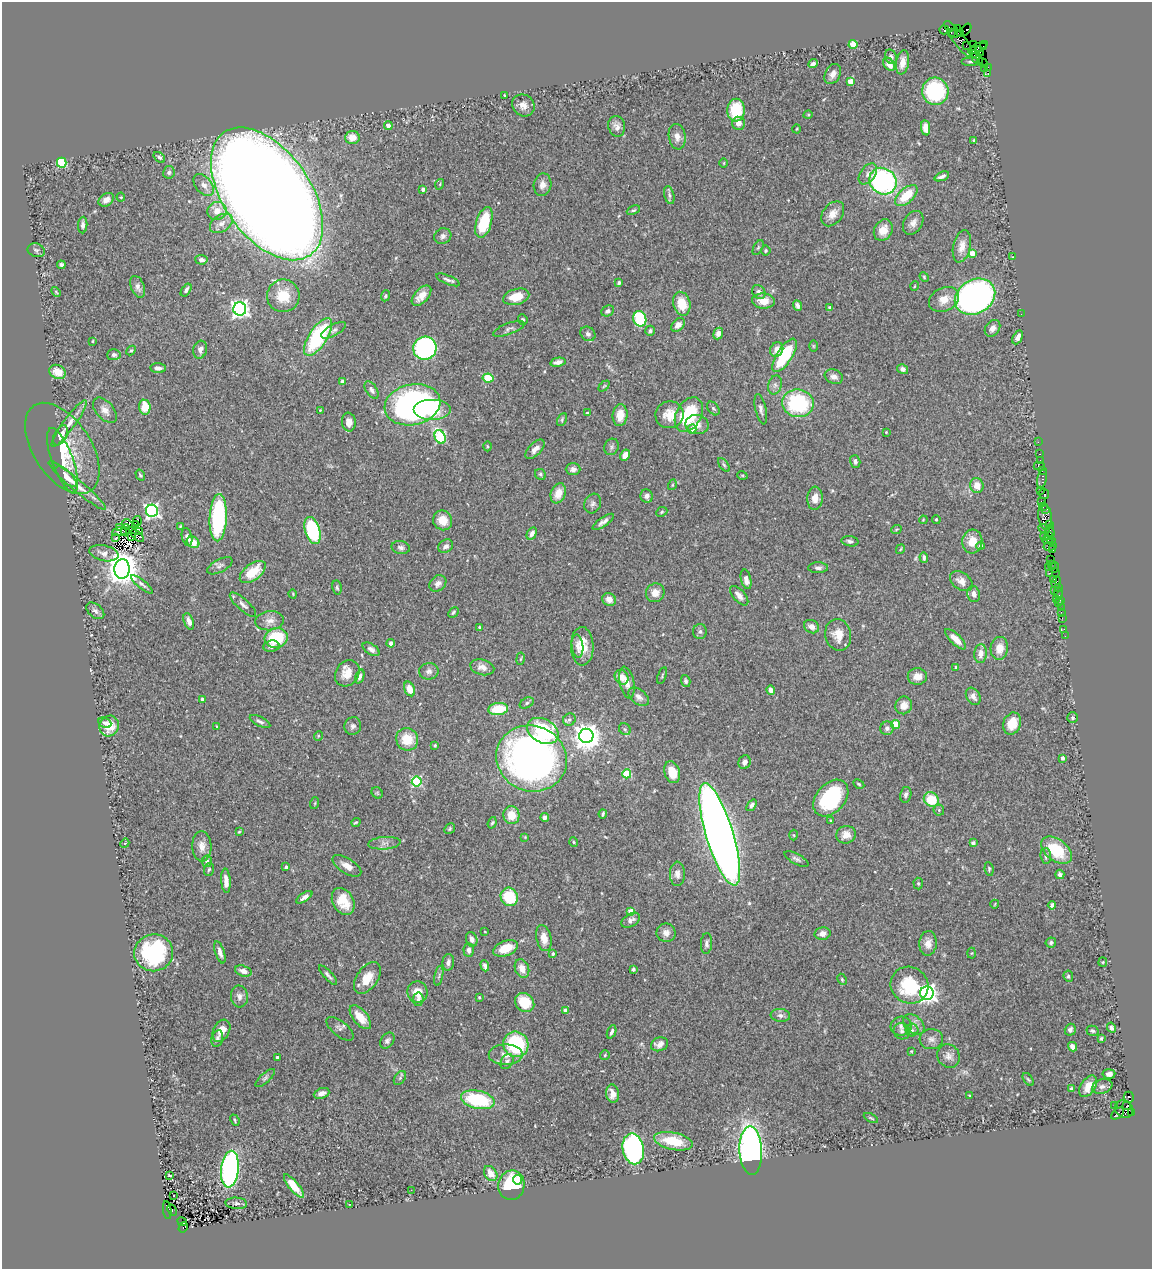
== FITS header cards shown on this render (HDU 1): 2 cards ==
NAXIS1  =                 1150
NAXIS2  =                 1267

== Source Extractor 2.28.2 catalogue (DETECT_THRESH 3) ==
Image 1150 x 1267 px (HDU 1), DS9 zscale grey, 1 PNG px = 1 image px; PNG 1154 x 1271 px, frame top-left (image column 1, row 1267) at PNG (2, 2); each listed source drawn as its Kron ellipse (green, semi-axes under 4 px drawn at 4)
Background 0.581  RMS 0.032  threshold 0.0948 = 3 sigma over >= 5 px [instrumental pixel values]
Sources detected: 445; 1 with non-positive FLUX_AUTO (blend fragments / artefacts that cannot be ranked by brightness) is neither listed nor drawn; the other 444 listed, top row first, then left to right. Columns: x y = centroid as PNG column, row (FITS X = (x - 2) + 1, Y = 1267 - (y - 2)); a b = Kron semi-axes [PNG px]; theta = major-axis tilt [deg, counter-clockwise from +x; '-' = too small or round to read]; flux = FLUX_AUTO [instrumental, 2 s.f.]
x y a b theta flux
957 28 2 2 - 3.8
944 30 5 4 - 91
966 30 7 3 53 160
951 33 3 2 - 350
955 34 6 3 14 150
960 34 3 3 - 420
959 39 22 6 -53 360
853 44 4 4 - 43
973 45 3 2 - 25
966 46 2 2 - 27
983 46 3 3 - 60
978 47 11 3 26 410
980 51 5 3 - 44
974 53 3 3 - 300
891 57 7 5 -69 6.5
976 57 8 4 -54 210
902 62 12 6 80 20
971 62 9 3 0 3.5
983 63 6 2 -42 29
813 64 5 3 - 6
889 64 7 5 -50 17
984 68 2 2 - 11
988 68 4 3 - 32
988 73 4 3 - 18
833 74 11 7 61 13
850 81 4 4 - 25
935 91 13 13 - 180
504 95 3 2 - 1.6
523 105 12 10 -42 15
736 110 11 8 86 79
808 115 5 3 - 1.9
738 123 6 6 - 13
388 125 4 3 - 20
617 126 10 8 -76 11
925 128 8 4 -83 20
797 129 4 3 - 1.8
352 137 7 6 - 23
677 137 13 8 -81 16
974 140 3 3 - 3.1
159 157 7 4 -37 4.4
62 163 5 5 - 160
724 163 4 3 - 1.7
169 172 6 5 - 5
868 174 12 7 54 11
942 176 7 3 22 7.6
883 181 14 12 -39 370
440 184 5 3 - 2.3
204 185 13 8 -50 15
542 185 11 9 79 15
423 189 4 3 - 5.8
267 194 75 43 -55 10000
669 195 9 5 -77 5.7
906 196 14 7 42 52
121 197 4 4 - 2.2
106 200 8 6 33 13
633 210 7 4 24 3.5
217 211 10 9 - 23
833 214 14 9 52 20
484 222 16 7 73 82
221 223 12 8 33 16
913 223 13 9 59 13
83 225 8 4 86 7.6
883 230 11 9 62 24
443 236 9 7 26 8
962 246 16 8 77 21
758 248 8 4 63 3.4
36 250 9 6 -21 5.5
766 251 5 5 - 3
972 253 4 4 - 28
1013 257 3 2 - 1.2
201 260 6 5 - 9.4
61 265 4 3 - 4.7
924 277 5 4 - 2.4
448 280 12 4 -23 7.1
619 283 4 3 - 3.7
915 286 5 3 - 1.7
138 287 11 6 -70 9.6
186 290 7 4 56 6.5
56 292 6 3 -47 2.2
759 292 8 6 -55 8.2
283 296 16 16 - 56
385 296 5 4 - 3.6
421 296 12 7 47 24
516 297 13 8 15 34
975 297 21 17 31 890
944 299 16 11 26 30
763 301 11 7 -4 27
682 304 12 8 -75 47
797 305 5 4 - 6.1
830 308 4 3 - 5.7
240 309 6 6 - 900
608 311 6 5 - 7.3
1021 314 2 2 - 3.8
523 319 5 4 - 3.7
640 319 8 6 -74 120
678 325 8 5 46 13
992 328 9 7 54 13
509 329 16 5 20 7.9
334 330 14 5 29 8
650 331 5 4 - 4.2
718 333 6 5 - 10
588 334 8 6 -40 7.5
318 337 22 9 57 220
1018 337 7 4 63 13
92 341 3 2 - 1.9
813 346 6 3 -90 2
425 348 12 11 - 430
777 349 7 6 - 17
131 350 5 4 - 3
200 350 9 7 74 9.7
114 355 6 5 - 5.7
784 355 19 7 57 130
558 362 8 4 11 12
158 368 8 5 -5 9.3
902 369 5 5 - 6.5
57 372 8 7 - 35
834 377 9 7 -21 11
488 378 5 4 - 82
342 382 4 3 - 19
775 385 10 7 76 8.2
604 386 6 4 45 2.8
372 390 10 5 -57 7.4
798 403 16 13 -7 190
412 405 28 20 12 720
145 407 7 5 -84 45
713 408 8 5 -50 4.4
761 409 15 5 -77 8.8
105 410 15 8 -49 15
320 410 3 3 - 1.5
432 410 18 10 0 71
587 413 3 3 - 2.7
689 414 18 12 61 140
620 415 11 7 84 31
669 415 14 13 - 31
562 420 7 4 65 3.5
349 422 9 7 -82 12
69 424 28 6 54 20
697 425 11 9 -12 18
692 429 5 4 - 19
886 432 4 4 - 1.8
60 435 11 6 62 19
440 437 7 5 -65 200
1038 442 2 2 - 14
487 446 5 3 - 2.2
612 447 8 7 - 5.4
62 448 51 29 -56 93
535 449 12 6 45 12
1040 454 3 2 - 34
625 455 6 4 62 17
62 460 34 10 -70 31
1040 460 2 2 - 21
855 461 6 5 - 6.7
724 465 8 4 -54 4
1039 466 6 3 1 73
573 469 7 6 - 7.8
1042 470 3 2 - 46
540 474 6 5 - 4.2
140 475 6 4 -59 3.8
742 475 5 3 - 2.1
66 477 14 5 -43 22
1042 479 10 4 75 98
77 485 37 6 -40 28
672 485 5 3 - 1.9
977 485 7 6 - 22
1040 490 3 2 - 47
558 493 10 7 68 26
1044 494 5 5 - 54
647 496 7 6 - 9.5
815 498 11 7 87 19
1041 501 2 2 - 61
593 504 10 8 63 8.2
1043 506 3 2 - 28
1046 509 4 2 - 36
152 511 6 6 - 550
662 512 6 4 23 3
1045 517 13 7 -82 490
218 518 24 8 87 260
936 519 4 3 - 3.2
443 520 10 9 - 29
923 520 4 3 - 1.7
137 521 5 2 - 5.1
603 522 12 4 34 9
127 524 5 4 - 0.79
136 524 4 2 - 0.081
1049 524 3 2 - 19
180 526 4 3 - 2.2
120 527 3 2 - 1.2
1044 529 6 3 -28 72
125 530 5 2 - 0.27
896 530 5 3 - 2.1
312 531 14 7 -74 190
1050 531 7 3 -75 94
120 532 7 4 5 4.6
140 532 3 2 - 10
532 534 7 4 61 10
1048 535 4 3 - 83
137 536 8 4 -41 8.9
1045 536 4 3 - 110
132 537 4 2 - 2.6
187 537 9 5 -77 6.8
116 538 3 2 - 1.6
1047 540 5 3 - 91
850 541 8 5 -10 5.7
972 541 12 10 84 31
1051 541 4 3 - 27
193 542 7 5 -39 29
446 546 8 6 32 7.8
981 546 4 4 - 8.4
1050 546 6 3 12 110
401 548 9 6 -12 7
900 549 5 3 - 2.3
1052 550 4 3 - 59
104 553 15 8 -13 16
924 558 5 3 - 4.3
1051 559 2 2 - 22
1052 564 3 3 - 34
220 566 14 6 28 8.1
1048 567 3 2 - 59
1055 567 5 3 - 64
818 568 10 5 1 6.9
122 569 10 7 85 4500
253 572 15 8 37 54
1056 572 3 2 - 25
1049 573 3 2 - 100
746 579 10 5 -77 13
1054 579 3 2 - 53
961 581 12 8 -36 17
1056 582 6 4 57 80
438 583 9 7 41 12
142 584 13 4 -39 6.6
337 587 7 4 -81 3.8
1058 588 2 2 - 17
1054 590 2 2 - 270
655 593 10 9 - 20
1058 593 6 2 -72 34
293 594 4 3 - 1.7
974 594 8 6 -76 10
739 596 12 6 -48 11
609 599 7 6 - 17
1057 599 3 2 - 11
1060 600 3 3 - 10
1058 603 2 2 - 7.3
243 605 17 5 -42 10
1061 607 3 2 - 37
95 611 10 6 -39 7.5
453 612 6 4 46 3.2
1061 612 2 2 - 8.8
1062 618 2 2 - 14
189 621 8 4 -69 13
270 621 14 9 6 15
479 627 3 3 - 2.8
811 627 8 6 -28 11
1064 629 2 2 - 8.4
700 632 7 7 - 6.1
838 635 16 12 -77 29
1065 636 2 2 - 3.3
276 638 11 9 15 98
956 639 13 5 -44 28
391 643 4 4 - 8.3
271 646 8 5 9 7.1
577 646 12 5 -83 10
582 646 19 11 -89 42
999 648 11 8 84 25
371 649 9 5 -34 9.5
981 654 9 6 84 18
521 659 6 3 81 2.3
482 667 12 7 -14 16
956 667 4 3 - 3.8
429 671 9 8 - 9
347 673 14 11 54 27
662 676 9 3 72 2.5
360 677 7 4 70 7.5
622 677 8 6 -52 23
917 677 9 8 - 21
686 681 6 4 -73 6.3
627 683 16 7 -79 16
409 689 8 5 -65 25
771 690 5 4 - 11
973 696 9 6 -57 9.3
639 697 12 7 -40 12
202 699 3 3 - 7.5
527 703 7 5 28 4.3
904 705 9 8 - 18
498 709 10 6 7 71
1073 718 5 5 - 3.7
569 720 6 6 - 6.2
260 722 11 4 -27 6.9
105 723 7 5 -25 4.5
1012 724 11 8 70 30
895 725 4 4 - 50
109 726 10 9 - 28
217 726 4 3 - 1.9
353 726 9 8 - 7.2
887 728 7 6 - 7.1
625 729 6 5 - 4
543 731 17 12 -28 180
318 736 5 3 - 1.9
586 736 7 7 - 2400
407 739 11 10 - 47
435 745 3 3 - 2.6
531 758 36 32 -24 1100
1062 758 3 3 - 10
745 762 7 6 - 8.4
672 772 11 7 -72 32
627 774 4 4 - 100
417 781 5 5 - 190
859 784 6 4 -28 2.6
377 793 6 5 - 3.1
906 795 8 5 76 6.9
831 798 21 14 49 180
931 799 8 7 - 66
315 803 6 3 72 2.5
752 805 6 4 52 7.1
939 810 5 5 - 3.5
603 814 4 3 - 3.6
511 815 9 8 - 33
545 817 4 4 - 6.6
831 821 4 4 - 2.6
356 822 5 3 - 2.3
492 823 6 4 70 3.2
450 829 6 4 48 3.1
239 832 4 3 - 1.9
720 834 53 13 -73 3900
794 835 5 3 - 2.3
846 835 10 8 16 21
525 837 4 4 - 1.7
574 842 5 4 - 2.7
125 843 5 4 - 2.1
384 843 16 6 5 11
973 843 4 4 - 8.2
202 846 15 9 -86 19
1056 850 17 11 -36 83
1046 856 8 5 -87 6.6
796 859 13 5 -28 6.7
207 861 6 5 - 6.9
347 866 16 7 -32 17
286 867 3 3 - 3.6
209 869 6 5 - 3.7
989 869 7 4 -83 3.4
677 874 12 7 90 12
1060 874 5 4 - 6.9
226 881 12 4 -86 14
918 883 6 4 -86 3.2
304 897 9 4 34 8.5
509 897 9 8 - 82
343 901 14 10 -61 39
995 904 4 2 - 1.6
1052 905 4 4 - 5.3
631 911 4 4 - 32
631 920 10 6 32 11
485 932 3 2 - 1.4
666 933 9 9 - 14
822 934 8 6 12 13
544 938 13 7 -77 23
472 939 7 5 -70 7.6
1051 942 5 5 - 4.5
707 943 10 5 88 7.5
928 943 12 8 85 16
505 948 13 7 20 41
469 950 7 5 -87 9.7
220 952 11 4 -72 9.7
154 953 19 18 - 240
972 953 5 3 - 2.3
553 954 4 3 - 4.7
448 962 8 5 83 7.3
1103 962 5 4 - 2.3
485 966 6 4 -70 8.3
522 969 10 7 -68 21
633 969 4 3 - 3.9
243 971 8 5 -17 13
328 975 12 4 -48 6.5
439 976 10 3 79 4.3
1068 976 6 4 -82 4.2
367 978 18 10 54 37
842 979 6 4 -64 3.1
910 985 19 18 - 110
417 992 10 10 - 30
927 993 7 6 - 880
239 996 11 8 -86 10
479 997 3 3 - 2.5
418 999 7 5 79 7.6
525 1003 10 8 -44 58
565 1010 4 3 - 17
780 1015 10 6 -6 7.3
360 1017 14 7 -51 33
914 1024 12 8 -39 12
901 1026 10 9 - 12
1111 1028 5 4 - 5.5
340 1029 16 7 -39 7.9
912 1030 6 6 - 6
1070 1030 6 5 - 5.6
221 1031 12 8 62 25
902 1031 8 8 - 7.6
1092 1031 6 5 - 4.2
612 1032 7 3 68 4.8
217 1038 8 5 78 6.5
1101 1038 4 3 - 2.9
931 1039 11 10 - 12
387 1041 9 6 52 6
516 1044 13 12 - 160
659 1044 9 6 20 14
1072 1047 5 4 - 11
911 1051 3 3 - 1.7
506 1055 17 10 1 21
605 1055 5 5 - 3.2
949 1056 12 11 - 14
277 1057 3 3 - 6
507 1062 8 6 58 6
1109 1074 6 4 6 7.8
265 1078 12 5 43 5.7
400 1078 8 5 54 4.5
1028 1079 7 3 -54 2.7
1088 1086 12 7 56 27
1102 1086 10 7 17 8.9
1071 1089 3 3 - 3.5
322 1093 8 5 21 12
613 1094 9 6 -81 15
970 1095 3 2 - 1.8
1129 1097 5 5 - 150
478 1100 17 9 -12 150
1114 1106 2 2 - 10
1127 1106 3 3 - 150
1124 1109 9 8 - 620
1131 1112 3 2 - 29
1118 1113 7 4 38 120
871 1118 8 3 -26 2.7
235 1120 6 3 -67 3
673 1141 20 8 -12 71
633 1149 15 10 -79 500
751 1151 24 11 -87 900
230 1169 18 8 84 520
491 1174 8 6 -55 24
169 1176 4 3 - 2.2
518 1180 5 4 - 31
511 1185 15 13 78 98
294 1186 14 5 -51 51
411 1190 2 2 - 3.7
173 1195 2 2 - 3.4
236 1203 11 5 -3 6.4
349 1204 3 2 - 1.4
167 1210 9 4 -82 210
172 1210 6 3 -63 130
182 1222 5 3 - 87
183 1227 5 3 - 410
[1 non-positive-flux detection neither listed nor drawn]